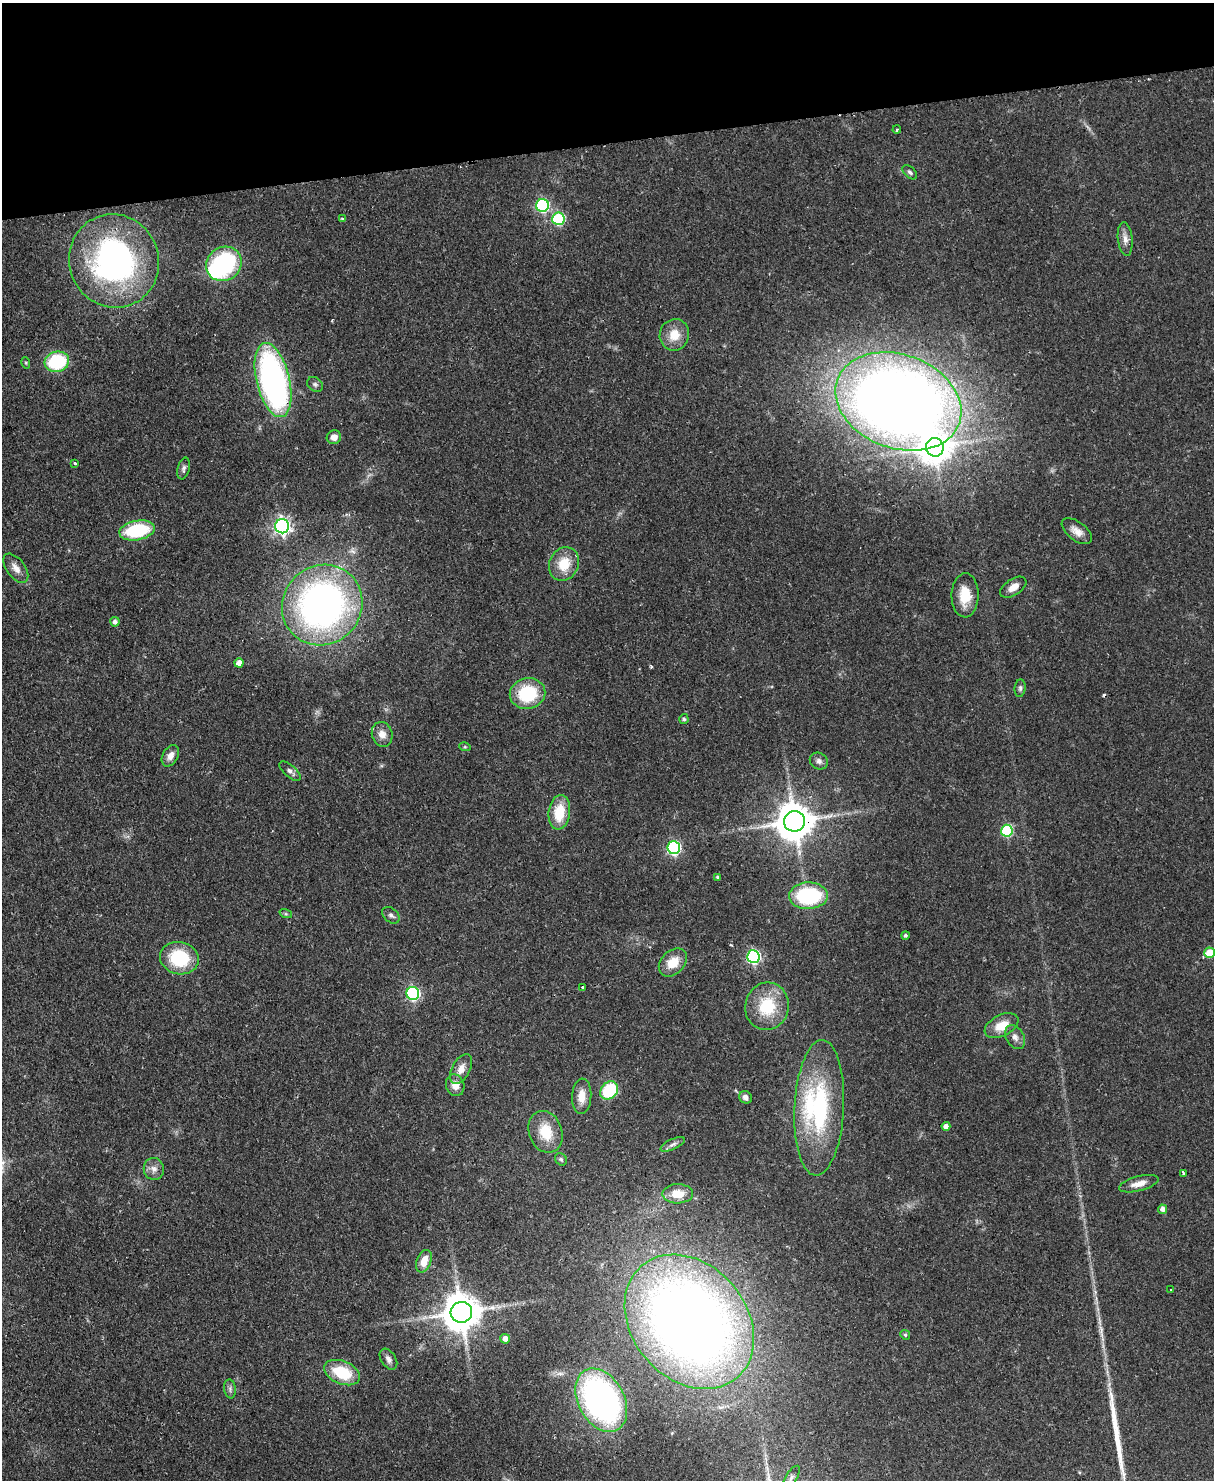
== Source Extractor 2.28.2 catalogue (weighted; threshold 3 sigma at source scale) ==
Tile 3 of 4 x 3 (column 3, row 1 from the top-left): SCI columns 2479-3690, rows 3219-4696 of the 4958 x 4848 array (HDU 1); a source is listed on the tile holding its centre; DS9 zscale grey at full resolution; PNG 1216 x 1482 px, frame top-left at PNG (2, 3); each listed source drawn as its Kron ellipse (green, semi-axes under 4 px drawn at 4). Shown black and unused: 10% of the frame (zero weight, under 2 of 3 exposures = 3% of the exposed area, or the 3 px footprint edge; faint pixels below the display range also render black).
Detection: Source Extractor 2.28.2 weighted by HDU 2 'WHT'; one run over the whole footprint, this tile lists its part. Background 0.0581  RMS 0.0056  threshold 0.025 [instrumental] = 3 sigma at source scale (4.5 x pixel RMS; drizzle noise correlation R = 1.50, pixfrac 1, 0.05/0.05 arcsec/px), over >= 5 px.
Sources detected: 86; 1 too faint to see at this stretch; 1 inside a brighter object's white glare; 1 cosmic-ray / hot-pixel residue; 1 long thin detection or spike segment (spike, bleed or trail) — neither listed nor drawn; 2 inside a brighter listed object's ellipse — not listed separately; the other 80 listed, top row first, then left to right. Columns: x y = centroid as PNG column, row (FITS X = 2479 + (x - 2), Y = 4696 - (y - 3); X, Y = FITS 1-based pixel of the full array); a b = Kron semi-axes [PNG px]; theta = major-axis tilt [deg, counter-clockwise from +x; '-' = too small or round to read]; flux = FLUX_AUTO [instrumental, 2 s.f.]
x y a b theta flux
897 129 4 3 - 0.73
910 172 9 5 -43 1.5
542 205 6 6 - 71
342 219 4 3 - 0.85
558 219 6 6 - 58
1125 239 17 7 -83 3.7
114 261 47 44 -68 140
224 264 18 16 36 63
674 335 16 14 71 9.6
57 362 12 10 16 41
26 363 6 3 -72 0.64
273 380 38 16 -77 160
315 384 8 6 -38 1.5
898 401 65 47 -20 980
334 437 7 7 - 4.1
935 447 9 9 - 790
75 463 4 3 - 0.68
184 468 11 6 77 1.7
282 526 7 7 - 180
137 530 18 9 10 36
1077 531 18 9 -38 4.8
564 564 17 14 63 13
16 568 17 9 -53 4.5
1013 587 15 8 33 4.9
965 595 22 13 89 13
322 605 41 39 46 240
115 622 5 4 - 2.2
239 663 4 4 - 3.8
1020 688 9 5 83 1.3
527 693 18 15 10 30
684 719 5 4 - 1
382 734 12 10 -73 4.9
465 747 6 3 -17 0.63
170 756 11 7 61 3.7
819 761 9 8 - 2.2
290 771 13 5 -41 2.4
559 812 17 11 83 16
794 821 10 10 - 1500
1007 831 6 5 - 48
674 848 6 6 - 83
717 877 3 3 - 0.82
808 896 19 13 1 52
286 914 6 4 -18 0.84
391 915 10 7 -41 1.8
905 935 4 4 - 1.1
1210 953 5 5 - 14
753 957 6 6 - 100
179 958 19 16 -13 31
673 962 16 11 45 10
583 988 4 3 - 1.8
413 993 6 6 - 89
767 1006 24 21 77 25
1001 1026 18 10 26 10
1015 1037 13 9 -62 3.4
461 1069 16 9 62 5.4
455 1085 11 9 -71 5.4
609 1090 10 8 46 31
582 1096 18 9 86 7.4
745 1097 7 6 - 2.8
819 1108 68 25 87 73
946 1126 4 4 - 2.6
546 1132 21 16 -70 16
673 1144 13 5 25 2.2
561 1159 6 5 - 1.1
154 1169 11 10 - 3.7
1184 1173 4 3 - 1.3
1139 1184 20 7 15 5.4
678 1194 15 9 1 9.2
1163 1209 4 4 - 2.4
424 1261 12 7 69 7.7
1171 1290 3 2 - 0.76
461 1312 10 10 - 1600
689 1322 74 57 -49 630
905 1335 5 4 - 0.76
505 1339 5 5 - 3.7
388 1359 11 7 -56 2.8
342 1373 19 11 -22 22
230 1389 9 6 -83 1.6
601 1400 34 23 -61 190
791 1478 14 5 59 2.1
Overlapping masked pixels (flux is a lower limit): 2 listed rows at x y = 273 380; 794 821
Isophote crosses this tile's border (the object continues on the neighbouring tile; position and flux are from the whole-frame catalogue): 1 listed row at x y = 791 1478